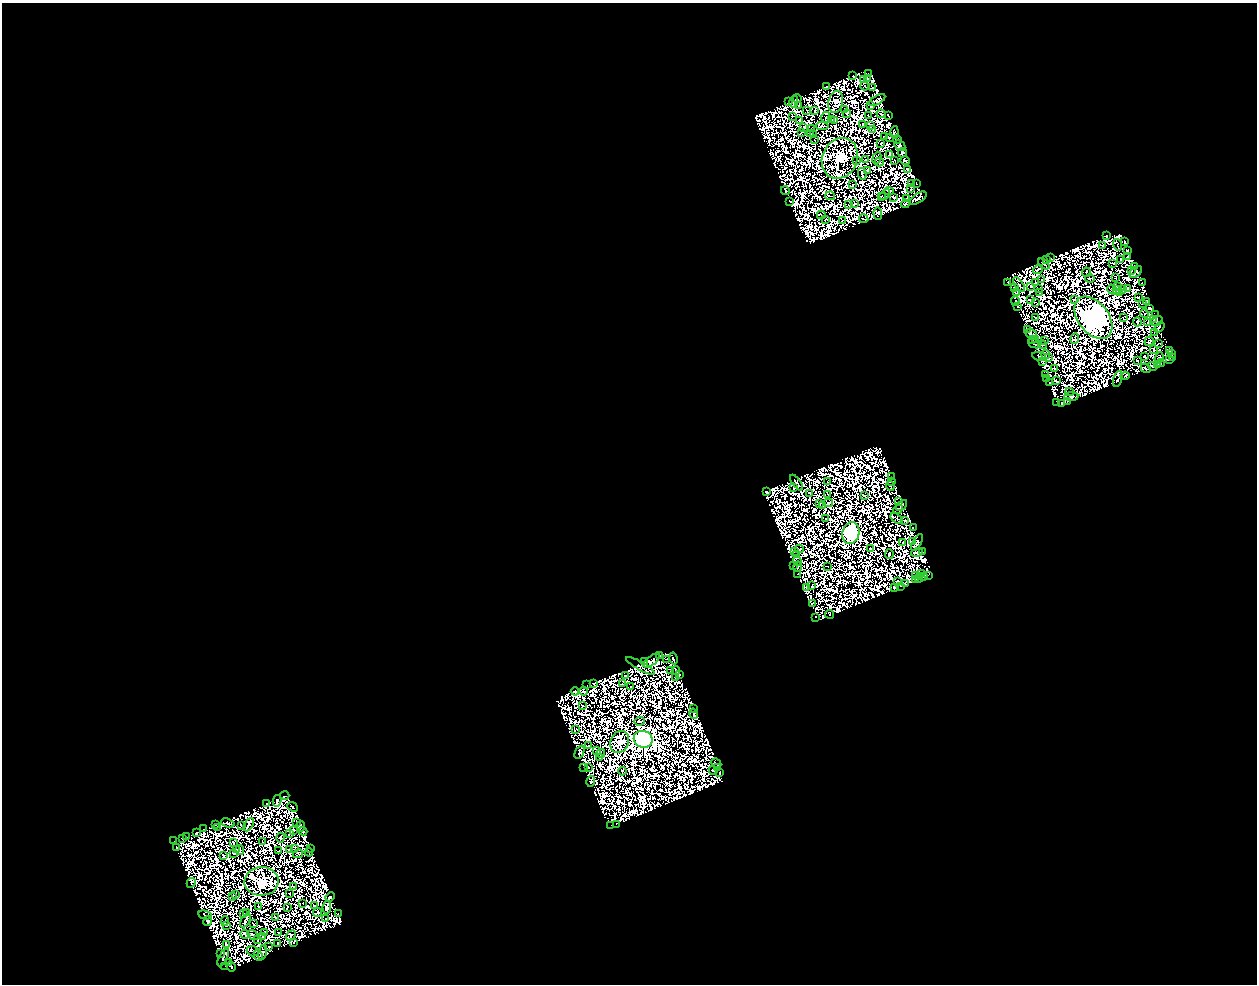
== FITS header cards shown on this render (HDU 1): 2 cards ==
NAXIS1  =                 1255
NAXIS2  =                  982

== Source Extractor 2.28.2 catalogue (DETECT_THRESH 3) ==
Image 1255 x 982 px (HDU 1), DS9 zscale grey, 1 PNG px = 1 image px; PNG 1259 x 986 px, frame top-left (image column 1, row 982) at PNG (2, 3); each listed source drawn as its Kron ellipse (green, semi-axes under 4 px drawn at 4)
Background 1.12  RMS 0.0012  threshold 0.00355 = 3 sigma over >= 5 px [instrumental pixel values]
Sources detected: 797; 464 with non-positive FLUX_AUTO (blend fragments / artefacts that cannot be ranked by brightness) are neither listed nor drawn; the other 333 listed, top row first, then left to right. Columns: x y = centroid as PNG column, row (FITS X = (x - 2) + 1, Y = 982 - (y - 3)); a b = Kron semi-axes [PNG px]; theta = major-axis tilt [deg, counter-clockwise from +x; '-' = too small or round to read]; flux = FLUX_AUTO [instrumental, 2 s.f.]
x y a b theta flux
868 73 2 2 - 11
853 76 3 2 - 81
868 78 3 2 - 47
863 79 3 2 - 19
826 86 3 2 - 38
865 86 4 2 - 26
873 88 3 2 - 69
797 99 4 2 - 68
877 100 9 3 30 110
794 101 6 2 81 21
788 102 2 2 - 52
836 102 11 7 76 3000
799 106 3 2 - 71
871 106 4 2 - 24
845 109 2 2 - 29
807 110 3 2 - 38
814 111 3 2 - 41
847 114 4 3 - 100
881 114 4 2 - 22
888 115 3 2 - 58
792 116 3 2 - 49
869 116 3 2 - 35
826 117 6 3 90 33
800 120 2 2 - 48
831 120 3 2 - 26
835 121 3 2 - 33
863 124 3 2 - 29
870 125 4 3 - 32
822 126 6 3 -6 150
804 127 3 2 - 31
812 129 3 2 - 80
872 130 3 3 - 40
801 132 3 2 - 34
894 132 6 3 83 87
810 133 3 2 - 0.93
813 135 3 2 - 3.9
884 137 3 2 - 62
889 137 2 2 - 24
815 139 3 2 - 34
897 139 4 3 - 6.9
881 144 2 2 - 55
900 145 6 4 -47 320
903 153 5 4 - 80
890 154 2 2 - 4
840 158 21 17 65 31000
877 158 6 2 67 22
866 160 2 2 - 23
857 161 3 2 - 6.6
895 161 3 2 - 13
905 161 5 3 - 59
879 162 4 2 - 20
907 169 3 2 - 4.8
867 170 4 3 - 16
862 174 6 3 -80 65
912 183 4 2 - 16
917 183 3 2 - 12
853 185 3 2 - 38
911 189 3 2 - 8.4
785 191 4 3 - 120
889 191 5 3 - 6.3
885 195 6 2 44 3.6
830 196 5 2 - 31
881 197 3 2 - 42
893 197 3 2 - 47
918 198 10 4 33 150
906 199 3 2 - 9.1
789 201 3 2 - 53
855 204 3 2 - 69
905 204 4 3 - 130
849 205 2 2 - 29
878 213 6 4 -86 31
821 215 4 2 - 66
864 219 5 2 - 9.1
826 220 3 2 - 17
842 221 2 2 - 12
1106 235 3 2 - 63
1125 242 3 2 - 89
1103 245 3 2 - 53
1118 245 6 2 -72 7.3
1128 250 3 2 - 59
1128 256 3 2 - 74
1051 258 3 2 - 16
1121 259 4 3 - 18
1046 260 2 2 - 23
1113 263 3 2 - 18
1044 264 7 3 -42 7.5
1134 267 3 2 - 2.4
1038 269 5 2 - 85
1131 270 3 2 - 44
1086 272 5 2 - 52
1136 272 7 5 41 360
1115 278 2 2 - 18
1090 279 5 2 - 32
1042 280 2 2 - 36
1035 282 2 2 - 19
1142 282 3 2 - 34
1007 283 3 2 - 94
1019 284 8 2 -55 22
1031 286 2 2 - 61
1117 286 4 2 - 11
1014 287 2 2 - 33
1128 288 4 4 - 22
1038 289 2 2 - 33
1122 289 3 2 - 100
1112 290 5 3 - 3.8
1116 290 3 2 - 38
1040 292 2 2 - 32
1016 293 4 2 - 16
1120 293 4 2 - 37
1138 297 3 2 - 9.8
1030 299 3 2 - 33
1075 300 3 2 - 54
1015 301 5 3 - 170
1146 302 4 3 - 56
1035 303 4 2 - 22
1142 303 3 2 - 54
1017 306 3 3 - 56
1150 308 3 2 - 110
1144 313 4 2 - 13
1155 315 2 2 - 35
1035 317 2 2 - 57
1093 318 24 15 -52 410000
1123 318 4 2 - 13
1154 319 3 2 - 4
1157 321 6 4 34 190
1137 322 4 3 - 32
1148 323 2 2 - 53
1159 327 6 2 53 25
1027 329 3 2 - 36
1155 332 2 2 - 13
1031 333 6 3 -21 5.5
1075 338 5 3 - 22
1032 339 2 2 - 15
1035 340 2 2 - 49
1045 341 2 2 - 34
1149 341 5 3 - 16
1158 343 2 2 - 52
1034 344 6 2 -23 24
1043 345 4 2 - 44
1154 349 4 2 - 85
1169 350 3 3 - 200
1046 354 4 3 - 23
1172 354 2 2 - 20
1039 356 7 2 -12 70
1144 356 3 2 - 14
1049 358 3 3 - 26
1159 358 6 2 68 22
1173 358 3 2 - 51
1169 360 4 3 - 110
1043 361 3 2 - 44
1137 361 4 2 - 2.9
1160 363 4 2 - 23
1157 365 3 2 - 83
1153 366 5 2 - 120
1054 368 3 2 - 22
1146 368 5 3 - 170
1045 374 2 2 - 13
1125 376 4 2 - 49
1047 379 2 2 - 46
1118 379 8 2 74 46
1056 381 4 2 - 35
1049 383 3 2 - 120
1069 392 4 2 - 68
1071 397 7 4 6 57
1068 401 2 2 - 26
1057 402 3 2 - 8.4
1061 404 3 2 - 130
891 477 2 2 - 15
827 481 2 2 - 37
891 481 3 3 - 90
797 483 9 2 -53 4.7
890 486 5 2 - 100
794 488 3 2 - 45
767 492 3 2 - 76
810 493 4 2 - 98
828 495 2 2 - 29
864 495 3 3 - 90
899 502 3 2 - 1
828 503 5 2 - 23
820 504 3 2 - 42
822 505 4 2 - 45
901 505 6 2 42 39
898 509 5 2 - 38
826 518 2 2 - 12
897 519 7 2 -37 40
905 521 2 2 - 12
913 527 2 2 - 53
851 533 11 8 77 83000
903 542 3 2 - 120
913 542 4 2 - 9.2
917 543 9 3 63 140
870 548 3 2 - 38
799 549 4 3 - 57
795 551 2 2 - 3.5
922 551 3 2 - 110
917 552 6 2 16 29
796 554 4 2 - 21
889 554 5 3 - 1.4
797 561 4 2 - 36
794 565 2 2 - 2.5
827 566 2 2 - 34
798 567 5 2 - 100
922 573 2 2 - 28
797 574 3 2 - 33
916 575 3 2 - 14
928 575 2 2 - 50
924 576 2 2 - 33
919 578 4 2 - 120
915 580 3 3 - 56
897 581 4 2 - 13
906 584 3 2 - 50
812 586 3 2 - 31
901 586 3 2 - 22
807 587 4 2 - 44
894 587 3 2 - 8.4
812 603 3 2 - 5.3
830 614 4 2 - 77
815 617 3 2 - 39
660 656 3 2 - 23
667 659 3 2 - 67
673 659 6 2 -77 59
652 661 10 4 38 140
645 662 4 3 - 34
640 666 16 4 -30 0.3
676 670 4 2 - 92
671 671 3 2 - 89
680 674 3 2 - 93
626 676 3 2 - 56
676 677 4 2 - 21
593 683 3 2 - 21
622 684 2 2 - 37
587 685 3 2 - 3.2
631 687 3 2 - 34
575 691 4 3 - 240
583 691 4 4 - 42
582 706 2 2 - 26
694 708 3 2 - 88
694 714 5 2 - 65
639 721 5 2 - 19
575 729 4 2 - 26
643 739 9 8 - 140000
620 742 11 9 65 9300
588 746 3 2 - 58
597 751 3 2 - 13
579 752 7 4 66 14
601 753 4 3 - 5.6
599 758 3 2 - 53
716 763 5 3 - 76
588 767 3 2 - 25
584 768 2 2 - 18
718 768 4 3 - 73
713 770 4 2 - 29
622 771 4 2 - 49
719 773 4 2 - 62
591 781 5 3 - 83
285 796 5 2 - 100
277 801 6 3 77 170
266 803 3 2 - 92
292 807 5 3 - 72
228 823 7 2 -20 41
296 823 3 2 - 43
216 824 4 2 - 30
616 824 2 2 - 41
249 825 7 2 60 20
242 826 3 2 - 16
301 826 5 4 - 160
611 826 2 2 - 14
218 827 3 2 - 59
204 829 4 2 - 110
293 830 3 2 - 19
303 831 4 3 - 11
196 833 4 3 - 120
289 833 3 2 - 53
186 836 3 2 - 41
183 838 3 2 - 110
280 838 5 3 - 22
174 841 2 2 - 6.9
233 842 3 2 - 20
263 842 2 2 - 23
176 847 3 3 - 170
295 848 3 2 - 45
311 848 3 2 - 73
236 849 2 2 - 25
289 849 3 2 - 12
240 850 5 3 - 3.3
279 851 2 2 - 48
309 852 4 2 - 73
234 854 2 2 - 1.3
298 854 5 3 - 5
223 856 3 2 - 100
261 881 17 14 3 16000
191 883 5 3 - 89
293 887 4 2 - 51
236 894 3 2 - 60
289 894 2 2 - 16
233 896 4 2 - 120
330 897 5 3 - 96
303 903 2 2 - 30
315 906 3 2 - 35
259 907 3 2 - 34
287 907 3 2 - 59
327 907 6 3 82 140
317 912 4 3 - 39
244 913 2 2 - 4.5
247 913 3 2 - 36
338 913 3 2 - 28
205 915 7 3 -12 41
275 917 3 2 - 8.4
326 919 2 2 - 10
245 920 8 3 63 83
208 921 5 3 - 100
225 921 4 2 - 98
253 924 3 2 - 51
227 925 4 2 - 8.5
264 932 3 2 - 28
279 933 3 2 - 22
245 934 5 3 - 5.1
253 935 6 3 -37 39
291 936 6 3 50 31
262 937 3 2 - 31
258 940 2 2 - 32
294 942 3 3 - 120
278 944 3 2 - 42
226 945 3 2 - 3.3
268 947 2 2 - 52
253 951 6 5 - 45
263 952 7 4 77 93
220 954 4 2 - 27
258 955 5 3 - 33
223 957 9 3 63 170
229 962 3 3 - 44
225 966 2 2 - 32
231 967 5 2 - 51
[464 non-positive-flux detections neither listed nor drawn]